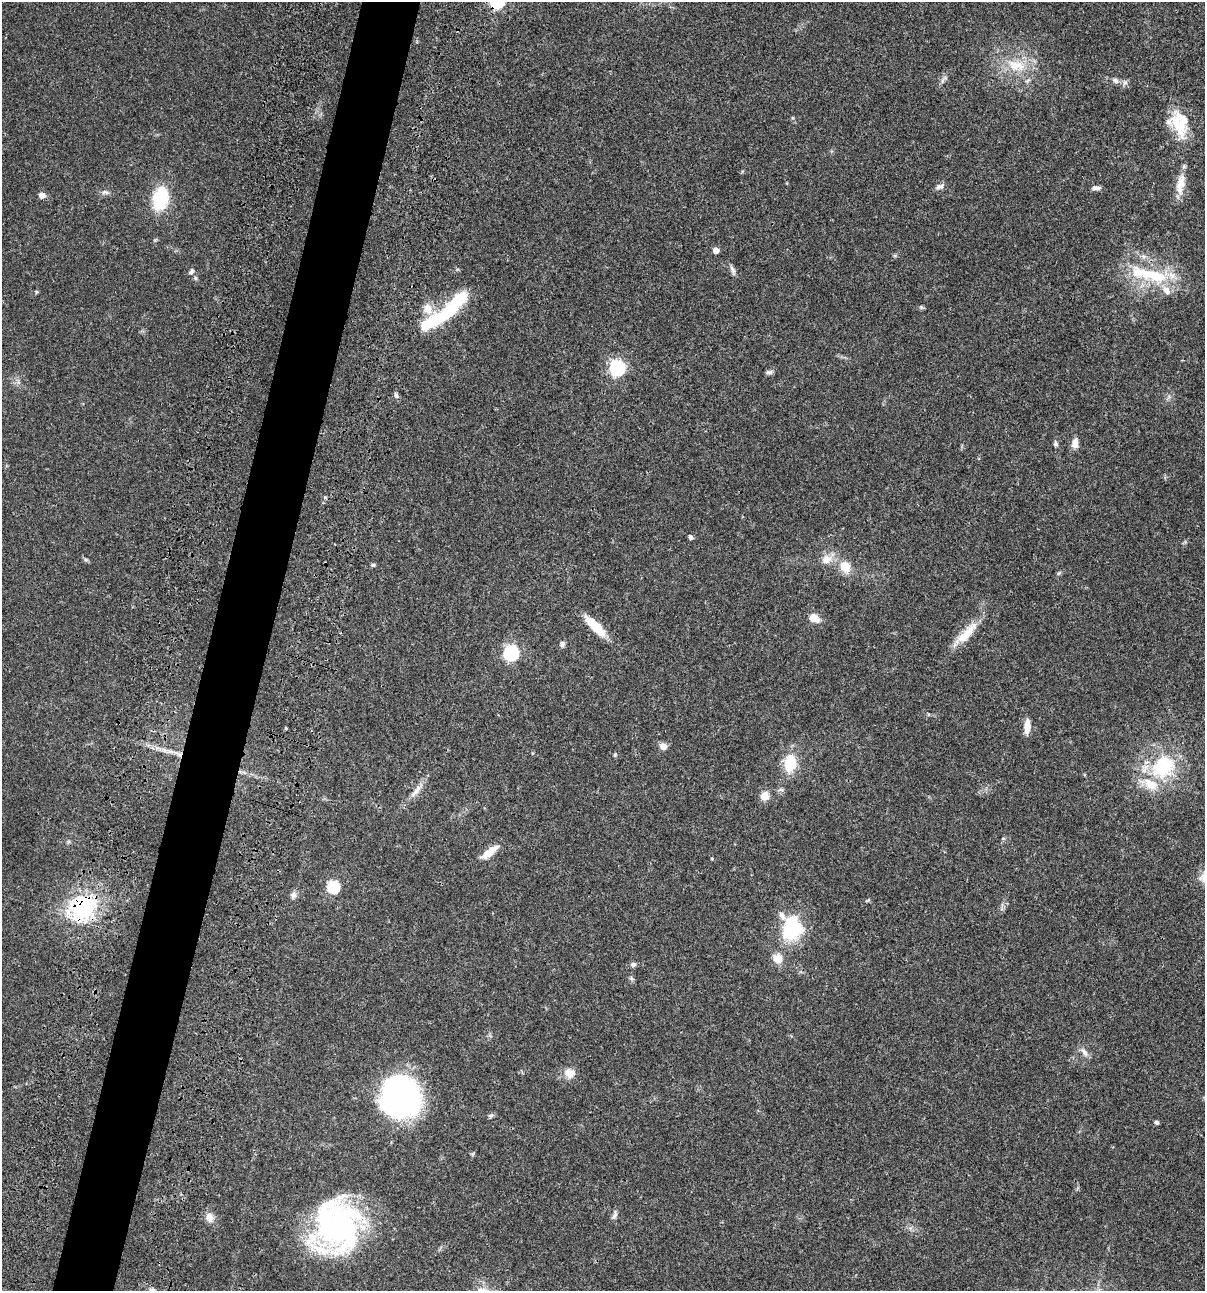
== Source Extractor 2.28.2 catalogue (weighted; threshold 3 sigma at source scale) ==
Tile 7 of 4 x 4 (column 3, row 2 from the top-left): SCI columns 2641-3843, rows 2697-3985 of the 5405 x 5390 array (HDU 1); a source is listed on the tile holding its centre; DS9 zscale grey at full resolution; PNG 1207 x 1293 px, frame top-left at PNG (2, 2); no overlay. Shown black and unused: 5% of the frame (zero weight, under 3 of 4 exposures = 9% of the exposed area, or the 3 px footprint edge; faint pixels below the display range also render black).
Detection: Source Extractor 2.28.2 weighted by HDU 2 'WHT'; one run over the whole footprint, this tile lists its part. Background 0.0465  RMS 0.0063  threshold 0.0282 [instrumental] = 3 sigma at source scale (4.5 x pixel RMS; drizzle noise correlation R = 1.50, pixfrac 1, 0.05/0.05 arcsec/px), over >= 5 px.
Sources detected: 73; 3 inside a brighter object's white glare — not listed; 6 inside a brighter listed object's ellipse — not listed separately; the other 64 listed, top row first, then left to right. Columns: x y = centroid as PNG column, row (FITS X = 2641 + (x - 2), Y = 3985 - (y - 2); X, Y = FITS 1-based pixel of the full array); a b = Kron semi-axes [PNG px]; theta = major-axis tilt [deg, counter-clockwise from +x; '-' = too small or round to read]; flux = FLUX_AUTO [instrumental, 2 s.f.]
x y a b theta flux
1016 66 31 17 -10 20
943 80 16 4 55 2
1115 80 11 6 -28 2.5
1179 125 39 19 -59 21
1180 184 30 11 83 9.4
940 186 12 7 16 2.3
1096 188 11 5 2 2.3
105 192 10 6 -1 2
42 195 5 5 - 5.1
160 199 19 13 78 37
716 250 5 5 - 5.3
733 270 16 5 -69 2.1
191 272 8 6 49 1.7
1155 275 45 18 -15 37
36 292 5 4 - 0.76
921 307 6 5 - 0.92
427 309 12 11 - 7.2
451 309 36 16 45 33
617 368 7 6 - 150
769 372 9 5 7 1.5
396 395 7 5 -72 1.5
1075 443 11 7 86 4.8
1055 444 8 6 -81 1.4
691 537 5 4 - 2
86 559 8 4 -8 1
827 559 17 12 12 7.3
373 565 6 5 - 0.96
845 567 14 12 -64 9.8
1058 573 7 5 40 1.1
814 618 13 9 -34 6.5
595 626 32 10 -46 15
966 634 40 10 46 15
562 644 8 6 78 1.8
511 653 7 6 - 130
1027 726 14 6 87 7.8
286 728 4 3 - 0.6
663 746 9 8 - 3.3
171 751 16 6 -7 4.7
615 755 6 4 70 0.83
790 764 19 13 82 19
1163 767 28 24 39 44
416 791 25 6 49 5.6
765 796 10 9 - 5.7
1003 838 5 4 - 0.77
489 852 22 7 38 9.2
712 858 4 3 - 0.55
333 887 6 6 - 56
294 895 9 8 - 2.6
868 900 8 3 33 0.77
82 908 39 33 49 57
792 928 28 23 79 38
778 958 12 10 -58 7
633 964 7 6 - 1.7
631 978 6 5 - 1.1
1084 1052 16 6 -53 3.1
570 1073 16 13 -14 6.4
399 1097 32 29 -76 230
491 1115 8 5 25 1.3
1156 1122 5 4 - 1.4
473 1154 6 4 71 0.8
614 1215 14 6 68 2.1
210 1217 14 10 -73 4.7
337 1227 53 42 53 160
152 1290 8 6 0 1.7
Overlapping masked pixels (flux is a lower limit): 3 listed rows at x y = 1155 275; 451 309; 82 908
Isophote crosses this tile's border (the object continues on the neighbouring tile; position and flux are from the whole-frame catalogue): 1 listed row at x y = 152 1290